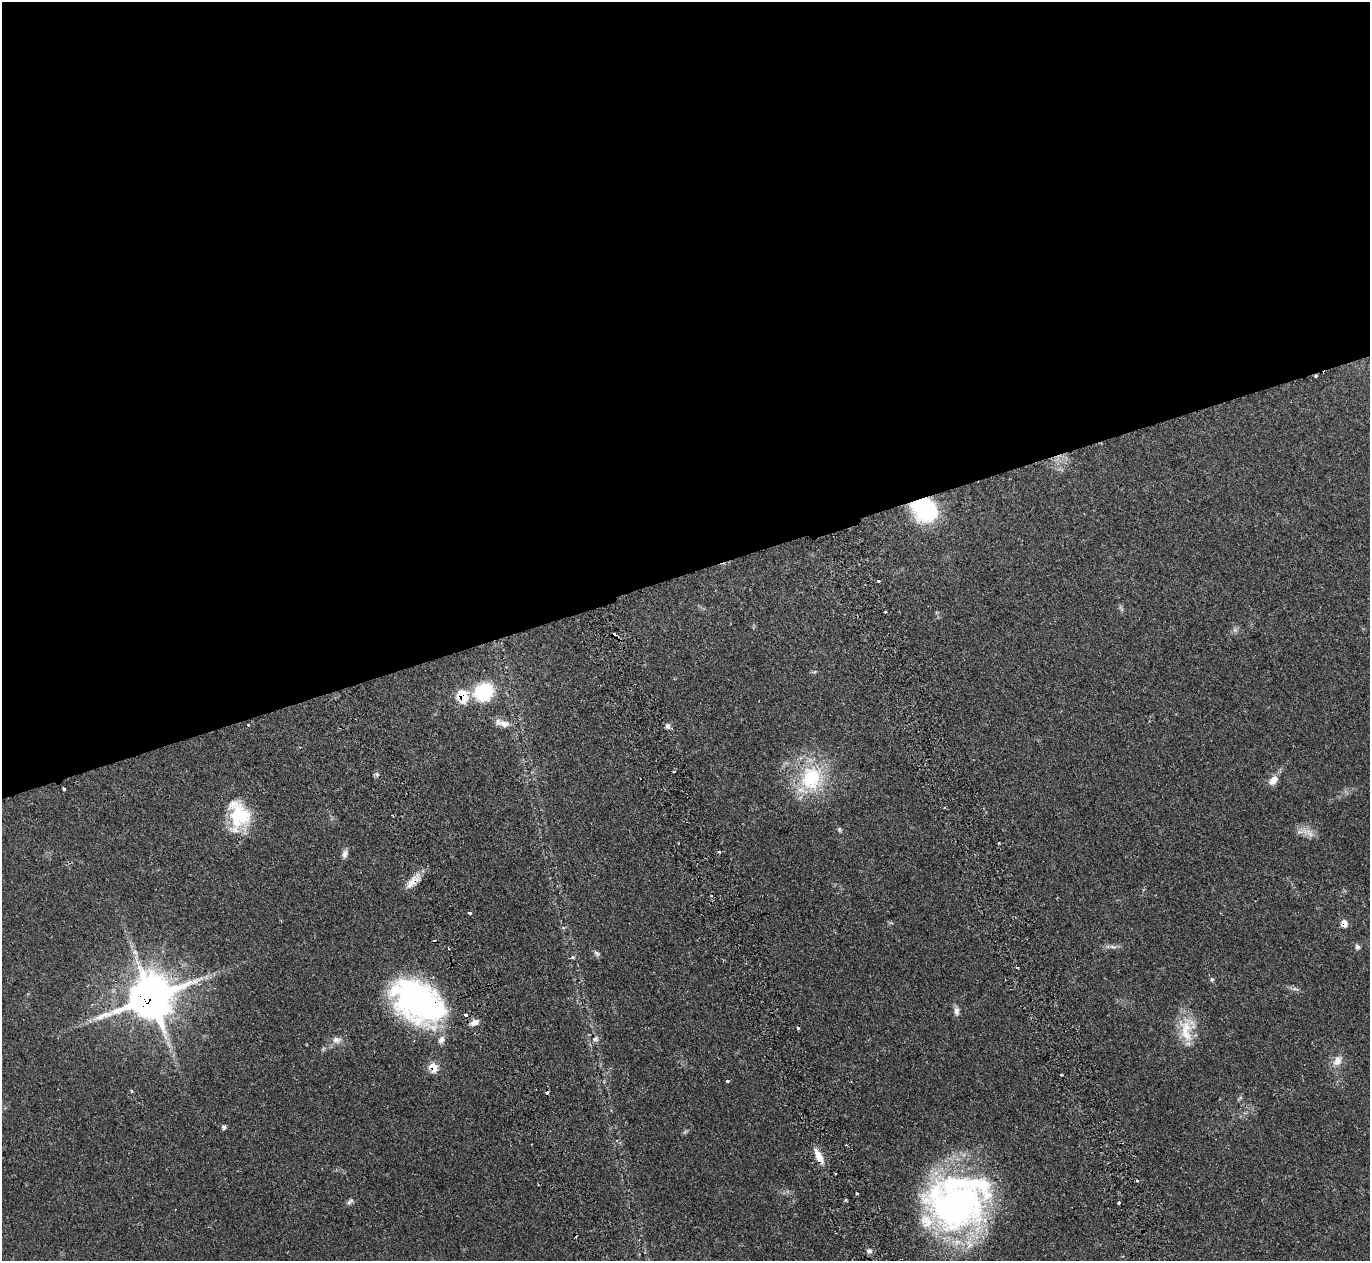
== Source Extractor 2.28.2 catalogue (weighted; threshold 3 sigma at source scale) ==
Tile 2 of 4 x 4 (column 2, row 1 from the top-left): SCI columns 1700-3067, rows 4252-5510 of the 6128 x 6110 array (HDU 1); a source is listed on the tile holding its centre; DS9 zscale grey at full resolution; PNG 1372 x 1263 px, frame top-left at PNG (2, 2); no overlay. Shown black and unused: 46% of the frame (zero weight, under 2 of 3 exposures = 11% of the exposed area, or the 3 px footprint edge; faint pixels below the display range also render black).
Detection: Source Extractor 2.28.2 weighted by HDU 2 'WHT'; one run over the whole footprint, this tile lists its part. Background 0.0542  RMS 0.0047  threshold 0.0211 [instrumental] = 3 sigma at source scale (4.5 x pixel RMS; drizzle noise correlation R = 1.50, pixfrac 1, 0.05/0.05 arcsec/px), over >= 5 px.
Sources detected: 66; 1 too faint to see at this stretch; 8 cosmic-ray / hot-pixel residue — not listed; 6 inside a brighter listed object's ellipse — not listed separately; the other 51 listed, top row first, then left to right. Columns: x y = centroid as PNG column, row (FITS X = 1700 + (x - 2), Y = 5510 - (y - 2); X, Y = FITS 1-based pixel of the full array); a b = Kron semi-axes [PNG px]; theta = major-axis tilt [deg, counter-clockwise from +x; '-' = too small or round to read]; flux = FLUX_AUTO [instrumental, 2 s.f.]
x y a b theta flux
924 509 23 18 -40 51
879 581 3 3 - 0.76
1121 609 10 4 -61 0.88
885 612 3 3 - 0.51
484 692 20 18 35 26
462 696 10 8 -76 15
503 723 19 8 -14 4.3
248 725 3 3 - 0.69
668 726 8 7 - 1.5
377 774 5 5 - 0.75
811 778 36 30 80 33
1273 780 13 9 45 4.1
64 789 3 3 - 1.1
244 816 34 21 63 16
839 829 7 5 -88 0.71
1308 832 24 9 -25 4.4
999 843 3 2 - 0.51
718 852 4 3 - 0.93
345 854 11 7 65 1.9
412 882 23 10 45 5.4
470 913 4 3 - 2.2
1344 923 8 7 - 3.6
1357 947 7 6 - 1.3
448 948 3 2 - 0.38
597 953 9 5 -44 1.1
206 977 7 4 19 1.2
1212 980 7 5 -90 0.73
1295 989 10 4 -5 1.2
151 997 17 14 18 1300
418 1002 53 33 -35 130
956 1011 12 7 -80 2
475 1023 6 5 - 5.2
798 1028 3 3 - 1.1
1186 1030 38 17 -84 14
595 1039 9 7 27 1.9
336 1040 12 8 -4 2.6
1337 1061 16 10 58 4.3
433 1067 9 7 -65 7.6
1061 1075 3 3 - 1.2
727 1081 3 3 - 1.4
131 1091 4 4 - 0.58
1240 1098 9 2 36 0.46
223 1127 7 5 -56 1
819 1157 22 8 -62 5.4
835 1173 3 2 - 0.52
857 1194 3 3 - 0.66
846 1200 3 3 - 1.5
350 1202 11 6 43 1.3
1119 1203 3 3 - 1.3
956 1205 78 55 4 160
869 1251 8 7 - 1.4
Overlapping masked pixels (flux is a lower limit): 8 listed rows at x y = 924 509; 462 696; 412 882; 1344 923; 151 997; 418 1002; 433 1067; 819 1157